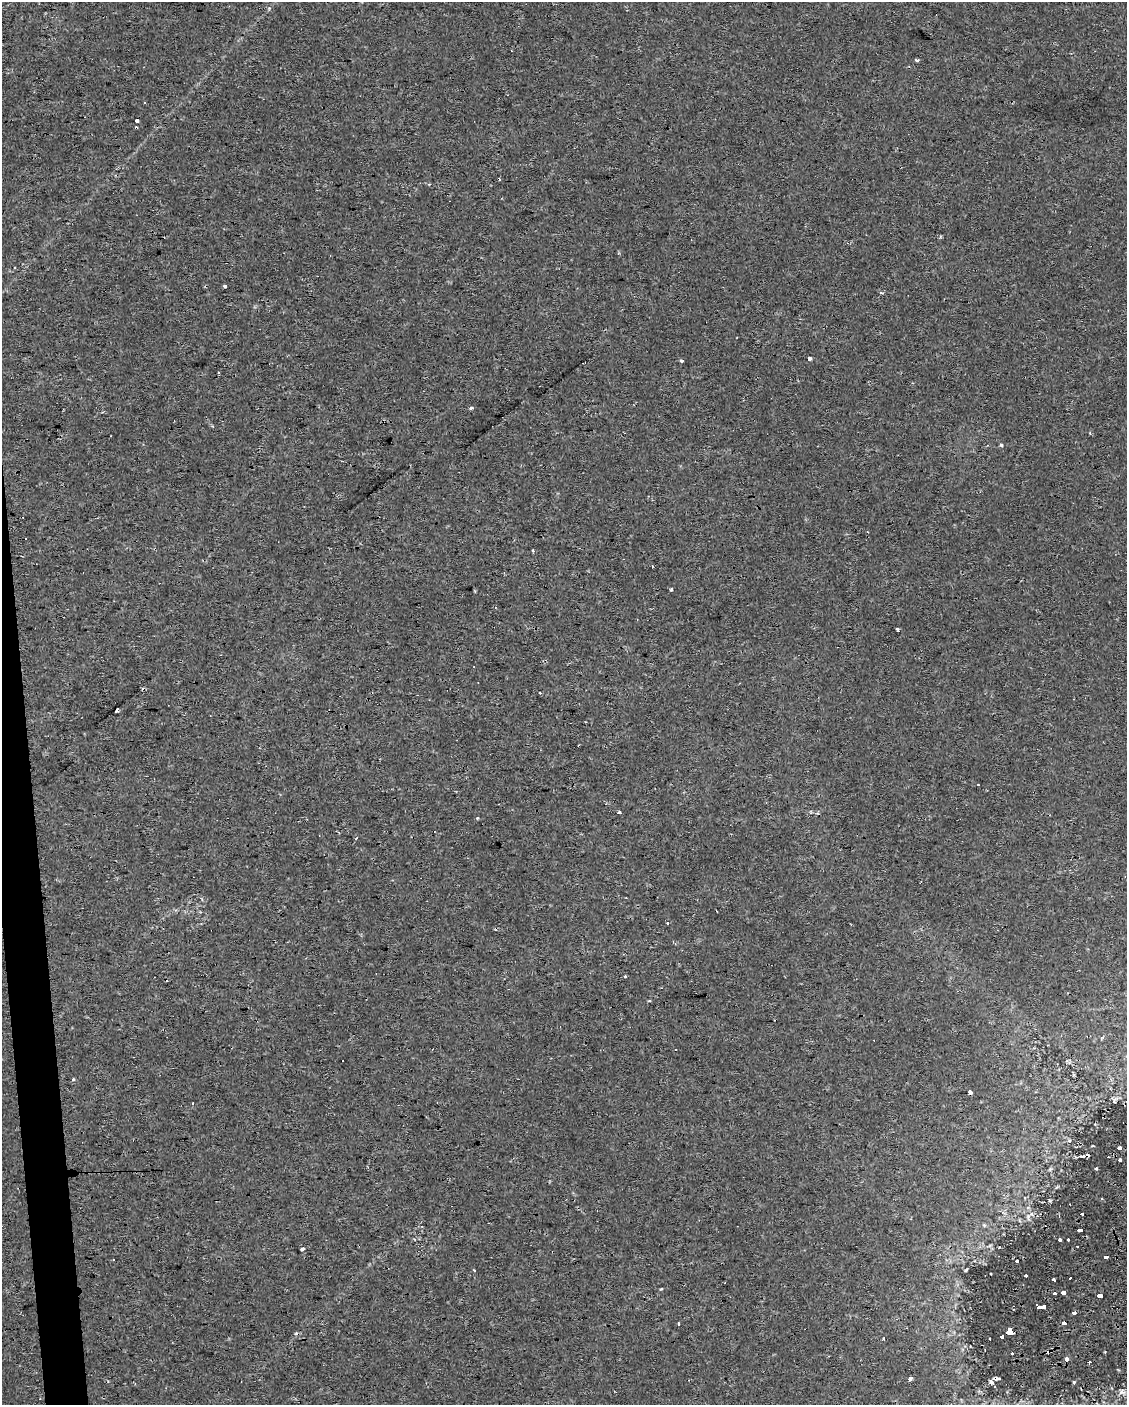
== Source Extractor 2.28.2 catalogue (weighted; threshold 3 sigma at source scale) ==
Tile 7 of 4 x 3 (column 3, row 2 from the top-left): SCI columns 2253-3377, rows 1404-2806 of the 4503 x 4250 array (HDU 1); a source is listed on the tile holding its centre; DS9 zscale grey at full resolution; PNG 1129 x 1407 px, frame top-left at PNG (2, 2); no overlay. Shown black and unused: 2% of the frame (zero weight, under 2 of 3 exposures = <1% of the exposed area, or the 3 px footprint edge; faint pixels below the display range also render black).
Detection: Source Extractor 2.28.2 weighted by HDU 2 'WHT'; one run over the whole footprint, this tile lists its part. Background 0.0303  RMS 0.0037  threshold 0.0166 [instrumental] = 3 sigma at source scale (4.5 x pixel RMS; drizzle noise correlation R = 1.50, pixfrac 1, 0.0396/0.0396 arcsec/px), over >= 5 px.
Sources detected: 74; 16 cosmic-ray / hot-pixel residue — not listed; the other 58 listed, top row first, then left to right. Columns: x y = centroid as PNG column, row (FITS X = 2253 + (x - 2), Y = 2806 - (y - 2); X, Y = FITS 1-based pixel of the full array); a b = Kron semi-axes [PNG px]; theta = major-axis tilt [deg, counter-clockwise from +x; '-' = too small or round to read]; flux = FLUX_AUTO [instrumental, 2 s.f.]
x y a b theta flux
917 60 4 3 - 3.3
145 102 3 3 - 0.76
137 121 3 3 - 8.2
136 128 3 3 - 2.4
225 286 3 3 - 5.8
881 293 5 4 - 0.5
810 359 4 4 - 0.98
681 361 3 3 - 0.84
219 372 3 3 - 1.2
471 408 3 3 - 1.7
1090 433 3 3 - 0.41
1001 445 4 4 - 0.85
671 589 4 3 - 1.2
897 629 3 3 - 4.4
117 711 3 3 - 3.1
620 812 4 3 - 1.9
477 818 4 3 - 0.34
356 838 4 2 - 0.29
667 923 3 3 - 2.2
625 977 3 3 - 2.5
1102 1038 5 3 - 0.48
73 1080 3 3 - 1.5
970 1093 4 4 - 2.8
193 1103 3 2 - 0.28
1119 1148 4 3 - 1.1
1082 1156 9 4 7 0.89
1120 1160 3 3 - 1.2
1096 1169 3 3 - 0.48
1082 1214 3 3 - 0.78
1028 1216 6 5 - 0.97
984 1225 5 5 - 0.47
1080 1230 5 3 - 1.8
1068 1239 3 2 - 0.55
1060 1240 3 3 - 0.69
302 1249 4 3 - 1
1105 1257 5 3 - 19
1017 1261 3 3 - 0.49
1026 1276 3 3 - 0.48
1070 1278 4 3 - 4.5
1054 1280 4 3 - 2.6
661 1289 5 3 - 0.35
1063 1293 5 4 - 490
1055 1294 4 3 - 25
1100 1296 5 3 - 1.7
1044 1307 7 3 -2 210
1074 1313 5 3 - 1.9
1064 1323 5 3 - 2
679 1324 3 2 - 0.61
1010 1331 5 3 - 500
1002 1336 3 3 - 1.6
990 1339 2 2 - 0.35
1012 1353 3 2 - 0.4
1066 1359 5 4 - 1.3
1089 1362 3 3 - 0.59
911 1379 3 3 - 8.6
996 1379 6 3 1 1.2
991 1382 6 5 - 0.73
1074 1382 4 3 - 0.44
Overlapping masked pixels (flux is a lower limit): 4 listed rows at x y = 136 128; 970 1093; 1010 1331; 996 1379